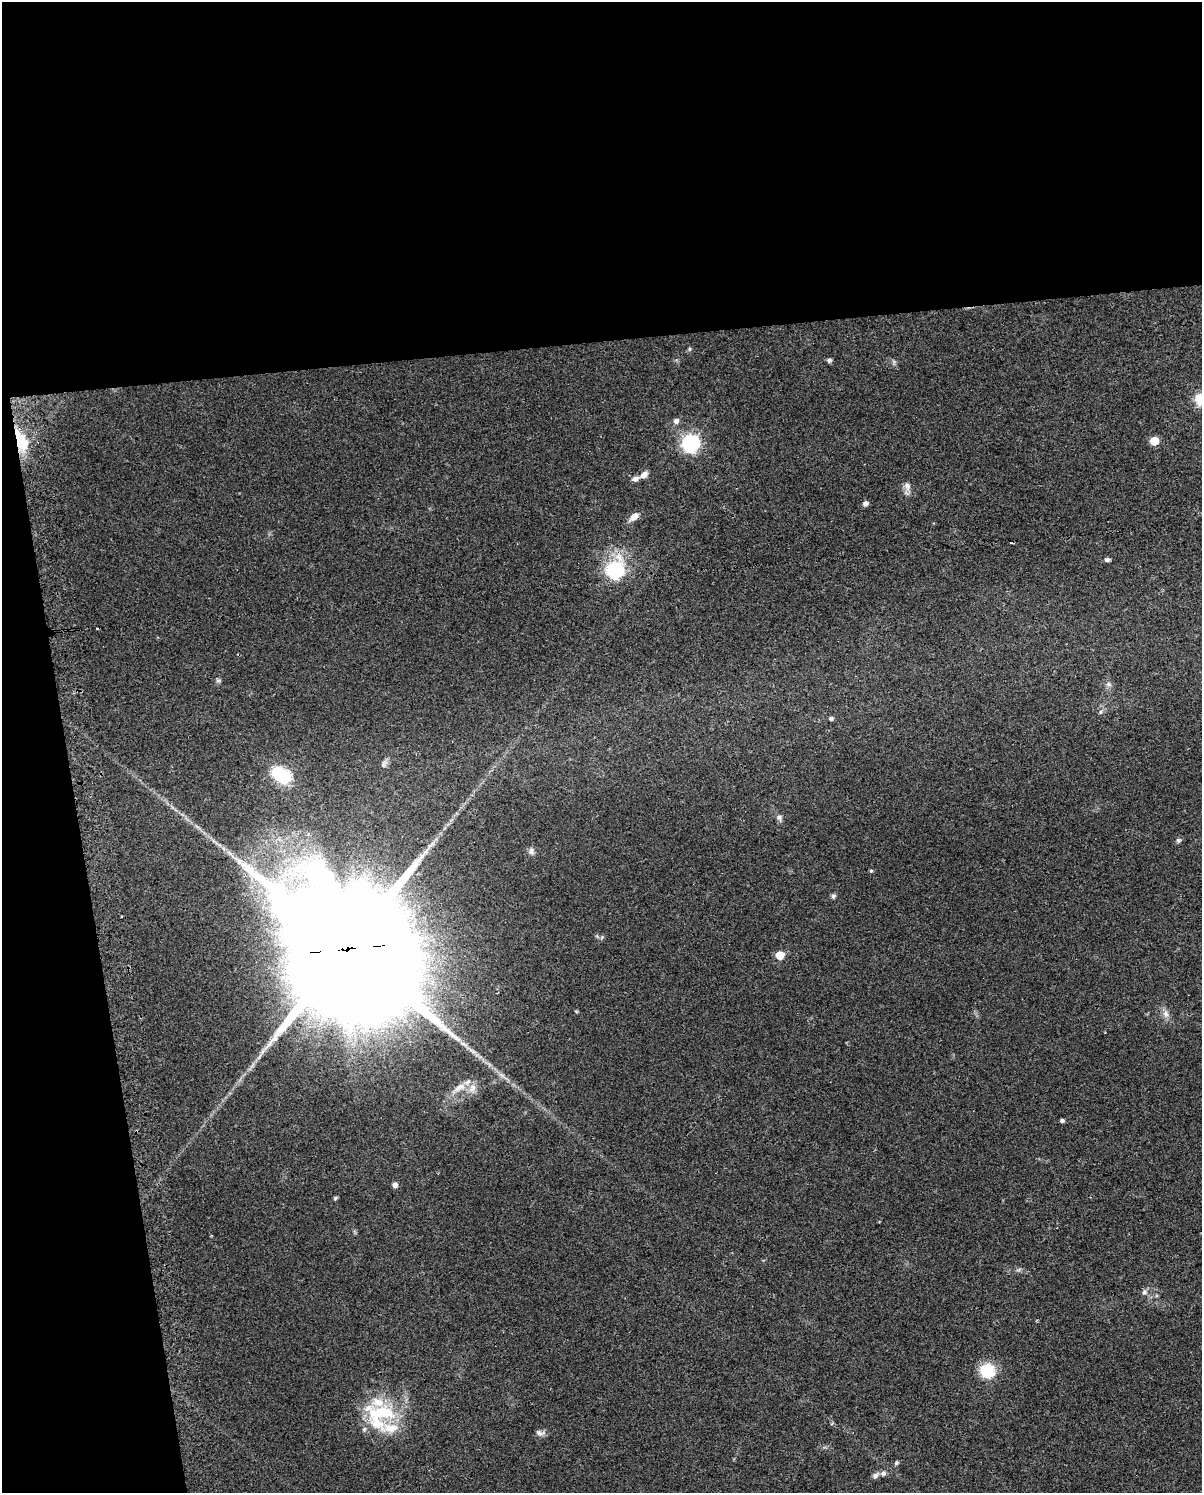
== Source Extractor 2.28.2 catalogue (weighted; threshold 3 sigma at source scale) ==
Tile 1 of 4 x 3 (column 1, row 1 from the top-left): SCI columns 32-1231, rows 3011-4501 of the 4864 x 4573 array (HDU 1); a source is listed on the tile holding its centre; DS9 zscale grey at full resolution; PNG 1204 x 1495 px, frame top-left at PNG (2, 2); no overlay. Shown black and unused: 29% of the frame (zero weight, under 2 of 3 exposures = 2% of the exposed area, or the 3 px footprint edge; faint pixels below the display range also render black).
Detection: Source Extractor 2.28.2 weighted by HDU 2 'WHT'; one run over the whole footprint, this tile lists its part. Background 0.0646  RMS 0.0088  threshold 0.0397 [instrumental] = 3 sigma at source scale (4.5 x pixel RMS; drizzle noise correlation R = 1.50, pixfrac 1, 0.0396/0.0396 arcsec/px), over >= 5 px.
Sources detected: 45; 1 inside a brighter object's white glare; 2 cosmic-ray / hot-pixel residue — not listed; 5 inside a brighter listed object's ellipse — not listed separately; the other 37 listed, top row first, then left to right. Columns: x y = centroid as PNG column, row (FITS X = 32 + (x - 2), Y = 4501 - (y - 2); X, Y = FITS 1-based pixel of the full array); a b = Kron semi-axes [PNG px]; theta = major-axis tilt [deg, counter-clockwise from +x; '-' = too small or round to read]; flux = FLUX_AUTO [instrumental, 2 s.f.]
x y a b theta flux
829 360 5 4 - 2.2
1201 399 6 6 - 95
676 421 5 5 - 3.9
21 441 25 12 -61 23
1154 441 5 5 - 23
691 443 7 7 - 280
644 475 10 7 35 4.7
907 486 12 9 -71 4.5
865 504 6 5 - 3.5
634 517 12 7 45 6.5
1107 559 6 5 - 2
615 570 7 7 - 190
218 680 7 4 0 1.4
1108 684 8 6 -2 2.4
1100 712 6 4 71 1.2
831 718 5 5 - 1.8
384 764 10 5 69 2.5
284 777 6 6 - 87
779 817 8 7 - 2.7
1178 840 6 6 - 1.7
531 851 9 6 -74 2.7
871 871 5 4 - 1
833 896 5 5 - 2.4
347 949 49 33 -3 59000
780 955 6 5 - 17
1166 1014 10 7 -64 4.1
459 1087 20 9 26 10
1062 1121 4 4 - 1.6
395 1185 5 5 - 4.1
335 1198 5 4 - 1.3
1144 1292 7 6 - 2.2
987 1371 17 16 - 25
383 1412 40 19 -7 47
540 1433 13 7 -7 3.2
896 1463 6 5 - 1.5
883 1473 7 6 - 2.9
875 1476 9 6 46 2.6
Overlapping masked pixels (flux is a lower limit): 2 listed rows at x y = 21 441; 347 949
Isophote crosses this tile's border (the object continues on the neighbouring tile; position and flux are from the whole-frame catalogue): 1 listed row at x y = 1201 399